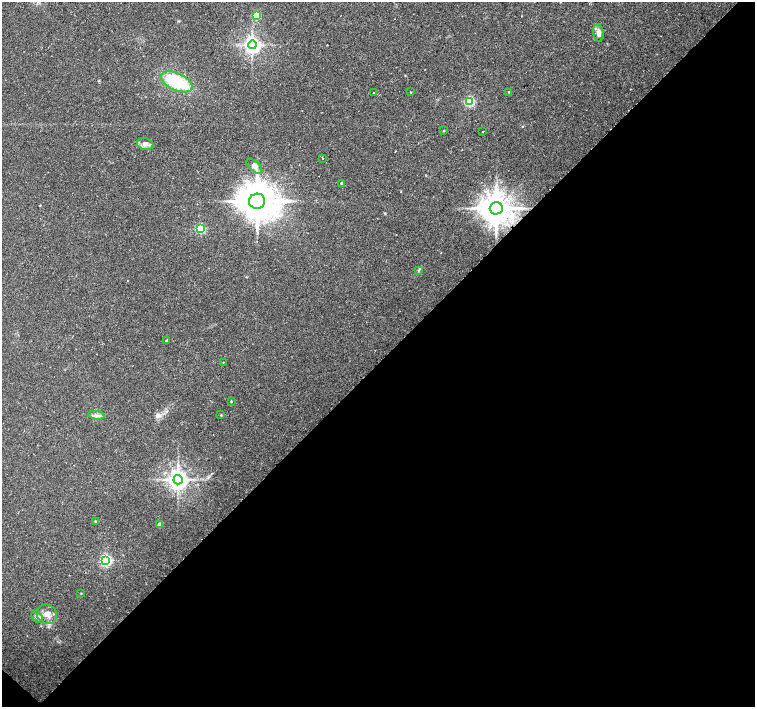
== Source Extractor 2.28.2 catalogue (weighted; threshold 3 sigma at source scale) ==
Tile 15 of 4 x 4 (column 3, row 4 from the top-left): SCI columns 3011-4516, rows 164-1572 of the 6026 x 6026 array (HDU 1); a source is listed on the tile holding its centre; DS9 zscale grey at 2 x 2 block average (1 PNG px = mean of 2 x 2 image px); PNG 757 x 709 px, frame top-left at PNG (2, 2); each listed source drawn as its Kron ellipse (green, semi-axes under 4 px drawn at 4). Shown black and unused: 49% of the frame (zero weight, under 2 of 3 exposures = <1% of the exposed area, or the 3 px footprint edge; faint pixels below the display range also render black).
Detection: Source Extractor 2.28.2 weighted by HDU 2 'WHT'; one run over the whole footprint, this tile lists its part. Background 0.0334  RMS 0.0036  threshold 0.0161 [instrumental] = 3 sigma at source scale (4.5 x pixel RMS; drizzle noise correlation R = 1.50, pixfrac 1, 0.0396/0.0396 arcsec/px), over >= 5 px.
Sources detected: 31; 1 cosmic-ray / hot-pixel residue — neither listed nor drawn; the other 30 listed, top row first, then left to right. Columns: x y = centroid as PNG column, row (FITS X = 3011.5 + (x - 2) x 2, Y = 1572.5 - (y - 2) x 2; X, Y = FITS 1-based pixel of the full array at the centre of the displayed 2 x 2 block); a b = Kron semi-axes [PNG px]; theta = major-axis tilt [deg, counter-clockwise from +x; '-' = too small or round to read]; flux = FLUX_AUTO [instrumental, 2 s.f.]
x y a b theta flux
256 15 3 3 - 32
598 33 9 5 -81 4.6
252 45 4 4 - 400
177 82 17 8 -24 45
410 92 2 2 - 2.5
509 92 2 2 - 0.97
373 93 2 2 - 1.2
469 101 3 3 - 91
444 131 3 2 - 0.45
483 132 2 2 - 1.4
145 144 8 6 -14 4.4
323 159 2 2 - 0.86
254 166 9 5 -42 3.2
342 183 3 3 - 1.7
257 201 8 7 - 2500
496 208 6 6 - 1700
200 229 3 3 - 70
419 270 3 2 - 0.74
167 341 3 3 - 1.3
223 362 2 2 - 0.44
231 401 3 2 - 0.57
96 415 8 4 -8 2.7
221 415 3 3 - 0.69
178 480 5 4 - 670
96 521 4 3 - 0.75
160 525 3 3 - 7.8
106 561 4 3 - 140
81 593 3 2 - 0.4
47 614 10 9 - 7.1
37 617 6 4 -42 2.3
Overlapping masked pixels (flux is a lower limit): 1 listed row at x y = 496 208
Diffuse or blended objects may show on this block-average render without a row.